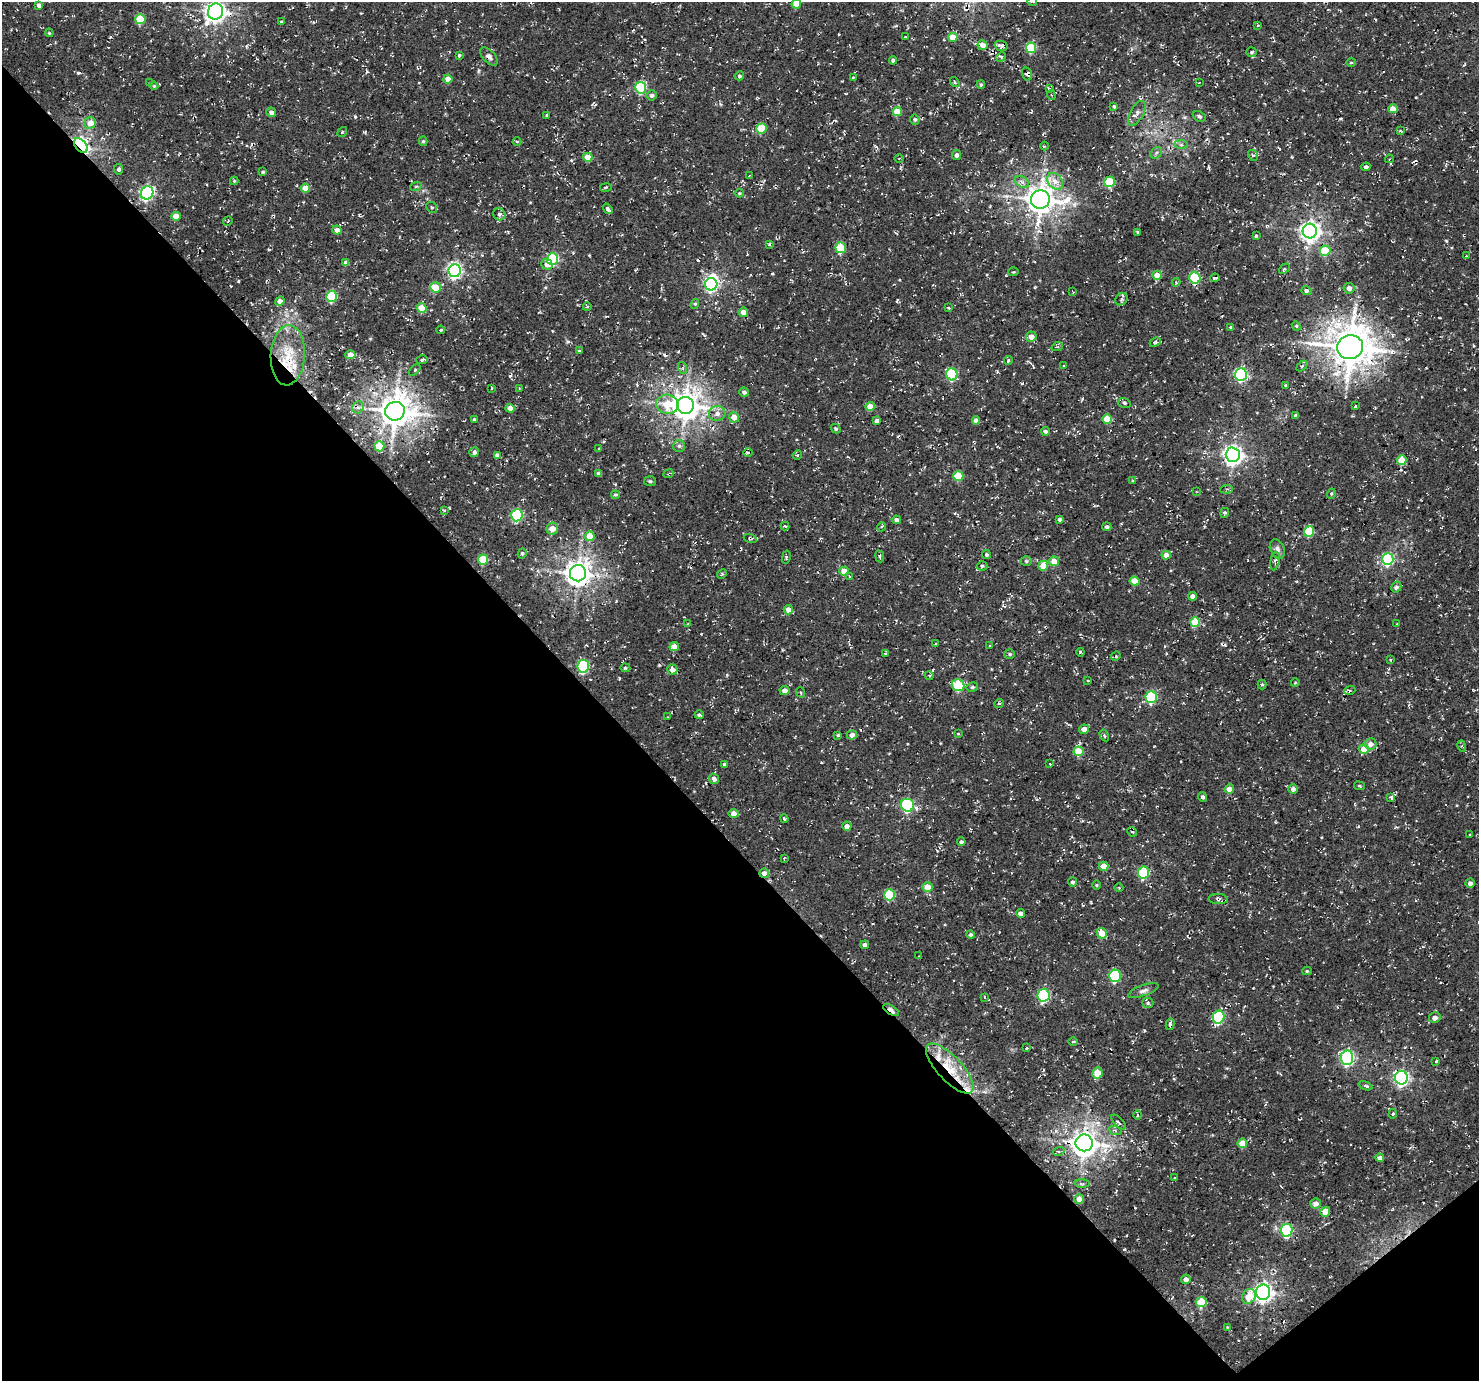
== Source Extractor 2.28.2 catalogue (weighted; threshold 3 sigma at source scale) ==
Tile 14 of 4 x 4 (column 2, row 4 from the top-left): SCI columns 1574-3050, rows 314-1692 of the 6095 x 6076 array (HDU 1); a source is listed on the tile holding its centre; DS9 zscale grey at full resolution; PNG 1481 x 1383 px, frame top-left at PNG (2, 2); each listed source drawn as its Kron ellipse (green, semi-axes under 4 px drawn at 4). Shown black and unused: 41% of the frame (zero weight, under 3 of 4 exposures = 8% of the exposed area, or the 3 px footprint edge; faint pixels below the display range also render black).
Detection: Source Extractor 2.28.2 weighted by HDU 2 'WHT'; one run over the whole footprint, this tile lists its part. Background 5.15e-04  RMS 0.0023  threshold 0.0104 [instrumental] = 3 sigma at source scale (4.5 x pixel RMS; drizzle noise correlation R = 1.50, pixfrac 1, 0.0396/0.0396 arcsec/px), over >= 5 px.
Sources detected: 308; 1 inside a brighter object's white glare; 4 cosmic-ray / hot-pixel residue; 2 long thin detections or spike segments (spike, bleed or trail) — neither listed nor drawn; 2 inside a brighter listed object's ellipse — not listed separately; the other 299 listed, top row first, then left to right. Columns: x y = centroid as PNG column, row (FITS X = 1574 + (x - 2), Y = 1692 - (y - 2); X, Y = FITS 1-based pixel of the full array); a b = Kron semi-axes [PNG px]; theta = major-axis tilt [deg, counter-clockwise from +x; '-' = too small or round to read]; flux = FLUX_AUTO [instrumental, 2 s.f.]
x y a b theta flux
1032 2 5 2 - 0.22
796 4 4 4 - 3.9
39 5 4 4 - 0.86
215 12 8 7 - 150
140 19 5 5 - 8.8
281 21 4 2 - 0.21
1258 25 3 3 - 0.26
49 33 4 3 - 0.24
905 37 3 2 - 0.17
953 37 4 4 - 4
983 45 5 5 - 1.9
1001 46 6 5 - 0.8
1031 48 5 5 - 11
1252 52 5 4 - 0.32
459 55 3 3 - 0.32
489 57 11 6 -47 0.88
1001 57 5 4 - 0.44
893 60 4 4 - 0.69
1351 62 5 4 - 0.34
1027 74 7 5 -75 0.67
739 76 5 4 - 0.44
853 78 4 3 - 0.24
448 79 4 4 - 2.6
955 82 5 4 - 0.34
149 83 3 3 - 0.14
1199 83 3 2 - 0.13
981 85 4 3 - 0.32
154 86 4 4 - 0.27
641 88 6 5 - 18
1049 88 4 4 - 0.4
652 95 5 5 - 0.67
1051 95 4 4 - 0.3
1114 106 4 4 - 0.39
1393 109 4 4 - 2.9
271 112 5 4 - 0.98
897 112 5 4 - 4.7
1137 113 14 6 61 1.2
547 115 3 3 - 0.31
1199 116 7 5 -28 0.45
915 120 5 4 - 0.5
90 123 6 5 - 2.7
761 129 5 5 - 8
1400 130 4 3 - 0.28
342 132 5 3 - 0.2
423 141 5 4 - 0.34
517 141 4 3 - 0.21
81 145 8 5 -48 79
1181 145 7 4 -1 0.51
1044 146 4 3 - 0.29
1156 153 6 5 - 0.47
957 155 5 4 - 0.88
1253 155 6 5 - 0.49
588 157 4 4 - 3.8
899 159 4 3 - 0.22
1389 159 4 3 - 0.2
1366 167 4 4 - 0.62
119 169 5 4 - 0.63
263 172 4 4 - 0.36
749 176 3 2 - 0.18
234 181 4 4 - 0.26
1055 181 9 7 -49 1.7
1022 182 8 5 -33 0.79
1110 182 5 5 - 11
416 186 6 3 19 0.29
606 187 6 3 10 0.32
305 188 4 4 - 3.3
147 193 7 6 - 47
739 193 4 3 - 0.23
1040 199 9 9 - 340
432 207 6 5 - 0.38
608 209 6 3 -51 0.69
499 214 6 5 - 0.7
176 216 5 4 - 2.8
228 221 5 3 - 0.23
337 230 4 4 - 1.4
1310 231 7 7 - 150
1138 232 3 3 - 0.33
1256 236 3 3 - 0.44
769 244 3 3 - 0.33
841 248 5 5 - 10
1325 251 5 5 - 7.3
1467 256 4 2 - 0.18
552 259 6 5 - 29
346 263 4 4 - 1.5
547 264 5 5 - 2
1284 269 6 3 43 0.25
454 271 6 6 - 61
1013 272 5 3 - 0.25
1157 275 5 4 - 2.5
1195 278 6 5 - 17
1215 278 5 2 - 0.45
1176 282 4 4 - 0.26
711 284 6 6 - 47
435 287 5 5 - 4.7
1349 288 5 5 - 1.1
1306 291 5 4 - 0.6
1073 292 3 2 - 0.15
332 296 5 5 - 14
1121 299 7 5 46 0.59
280 301 5 4 - 1.8
695 304 5 4 - 0.38
587 307 4 3 - 0.2
422 308 5 5 - 5.7
949 308 4 3 - 0.35
743 312 4 4 - 1.8
1296 326 5 4 - 0.29
1231 327 3 3 - 0.26
441 330 4 3 - 0.28
1031 337 5 5 - 1.6
1155 342 6 4 23 0.4
1057 347 6 3 18 0.32
1350 347 13 12 - 650
579 351 4 4 - 0.3
288 355 30 17 87 7.8
350 355 5 4 - 2.2
422 360 6 4 11 0.39
1008 361 4 3 - 0.36
1064 366 4 4 - 0.21
1302 366 6 4 43 0.37
683 368 6 4 -70 0.37
415 370 7 3 45 0.26
952 374 6 5 - 19
1241 374 6 6 - 37
1285 386 4 4 - 0.33
492 388 3 2 - 0.21
519 389 4 2 - 0.18
744 392 5 4 - 0.67
1124 403 6 5 - 0.5
667 404 11 9 -12 5.7
685 405 8 8 - 340
870 406 4 4 - 2.9
1355 406 4 3 - 0.23
358 407 6 5 - 0.56
510 408 4 4 - 2.3
395 411 10 9 - 450
717 414 8 7 - 1.2
1296 415 4 3 - 0.6
734 417 5 5 - 2.8
474 419 3 3 - 0.4
1107 419 5 4 - 4.9
976 420 4 4 - 1.2
877 421 4 4 - 1.3
836 428 5 4 - 0.34
1045 431 4 4 - 0.54
379 446 5 5 - 5.5
679 446 6 6 - 0.57
599 449 3 3 - 0.27
474 452 5 4 - 0.62
748 452 4 3 - 0.26
497 455 4 4 - 0.89
798 455 5 3 - 0.21
1233 455 7 7 - 120
1402 460 5 5 - 4.9
599 473 4 3 - 0.72
668 474 5 4 - 0.38
958 476 5 5 - 7.2
650 481 6 5 - 0.37
1132 481 4 3 - 0.18
1226 489 6 2 6 0.27
1196 492 4 2 - 0.2
1331 494 5 3 - 0.27
615 495 4 4 - 0.47
444 510 3 2 - 0.21
1225 513 5 4 - 0.35
517 515 6 5 - 23
1059 519 4 4 - 0.66
896 520 4 4 - 0.81
785 526 4 4 - 0.36
881 527 5 4 - 0.28
1107 527 4 4 - 0.51
552 529 6 6 - 2.3
1309 531 5 5 - 10
590 536 5 5 - 4
750 538 6 4 -16 0.38
1277 549 10 7 -65 0.91
522 553 5 4 - 0.39
986 555 4 4 - 0.44
1166 555 4 4 - 1.9
880 556 6 3 -82 0.32
786 557 6 3 77 0.34
483 559 5 5 - 7.6
1388 559 6 5 - 23
1026 561 5 4 - 0.43
1054 561 5 5 - 3
1275 561 9 4 80 0.5
982 566 5 4 - 0.4
1043 566 5 5 - 4.1
844 571 5 4 - 4.1
578 573 8 8 - 250
722 574 5 4 - 0.26
849 576 4 2 - 0.19
1135 581 5 4 - 3.8
1396 587 6 4 58 0.63
1193 596 4 4 - 1.3
788 610 5 4 - 2.1
1195 622 5 5 - 6
1397 623 3 2 - 0.15
688 624 3 3 - 0.16
935 644 4 3 - 0.17
990 646 3 2 - 0.28
674 647 5 4 - 2.7
1080 652 4 3 - 0.34
885 653 4 3 - 0.25
1010 654 5 4 - 0.38
1116 656 5 4 - 0.28
1390 660 4 3 - 0.18
583 666 6 5 - 22
625 668 5 4 - 0.32
672 670 5 5 - 1.3
929 675 4 3 - 0.23
1088 681 4 2 - 0.17
1295 683 4 3 - 0.22
1262 684 5 4 - 0.29
958 685 6 5 - 13
972 687 6 4 14 0.41
1350 690 6 4 18 0.38
784 691 5 4 - 1.4
800 692 5 3 - 0.25
1151 697 6 5 - 18
999 703 5 3 - 0.28
699 715 4 3 - 0.44
668 717 2 2 - 0.14
1084 729 5 4 - 1.8
958 734 4 3 - 0.3
838 735 3 3 - 0.26
852 735 5 4 - 1
1104 735 6 3 -58 0.35
1370 744 6 5 - 1.4
1462 746 6 3 -74 0.32
1364 749 5 5 - 3.7
1079 751 5 4 - 5.3
724 764 4 4 - 0.53
1050 764 2 2 - 0.19
714 779 5 5 - 0.95
1359 786 5 3 - 0.27
1229 789 4 4 - 2.2
1293 789 5 4 - 0.92
1203 797 5 4 - 0.61
1391 797 4 2 - 0.27
907 805 7 6 - 29
734 813 5 4 - 1.6
784 819 4 3 - 0.32
847 826 4 4 - 1.5
1132 832 5 4 - 0.31
1469 835 3 2 - 0.2
961 842 4 4 - 0.6
784 858 3 3 - 0.17
1104 866 5 4 - 2.4
764 873 5 4 - 1.2
1144 873 6 5 - 16
1072 882 4 4 - 0.48
1470 883 5 4 - 0.8
1097 885 5 3 - 0.22
928 887 5 4 - 3.8
1119 888 4 3 - 0.19
889 895 5 5 - 13
1218 899 9 5 -3 0.72
1020 913 4 4 - 0.88
1102 933 5 5 - 3.8
970 935 4 4 - 0.78
865 945 4 4 - 0.93
919 956 3 2 - 0.16
1307 971 5 4 - 0.29
1115 976 6 6 - 19
1143 990 16 5 20 0.99
1043 995 6 6 - 27
984 997 3 2 - 0.18
1148 1003 5 5 - 0.41
891 1010 9 4 -33 3.7
1219 1017 6 6 - 24
1435 1018 6 5 - 1.3
1170 1024 6 4 77 0.53
1073 1042 4 3 - 0.27
1027 1048 3 3 - 0.29
1347 1058 7 6 - 43
1436 1061 4 3 - 0.3
950 1068 32 12 -47 8
1097 1073 6 5 - 3.7
1401 1078 7 6 - 63
1365 1086 7 3 -21 0.37
1393 1114 5 4 - 0.31
1137 1115 5 3 - 0.34
1119 1122 9 2 -47 0.41
1115 1130 6 4 -19 0.41
1084 1143 8 8 - 290
1242 1143 5 4 - 4.1
1059 1151 6 4 19 0.39
1380 1158 4 4 - 1.1
1174 1178 4 2 - 0.13
1082 1183 7 3 0 0.34
1079 1199 5 4 - 2.5
1316 1204 5 5 - 1.5
1325 1212 5 4 - 2.8
1287 1230 6 6 - 24
1186 1279 5 4 - 1.3
1263 1292 7 7 - 120
1249 1296 8 6 52 4.4
1201 1302 5 5 - 7.4
1227 1327 4 3 - 0.17
Overlapping masked pixels (flux is a lower limit): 12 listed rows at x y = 1027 74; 81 145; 1310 231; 1350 347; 288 355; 750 538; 764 873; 1218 899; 891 1010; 950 1068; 1401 1078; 1084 1143
Isophote crosses this tile's border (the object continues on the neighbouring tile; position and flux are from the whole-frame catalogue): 3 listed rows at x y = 1032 2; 796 4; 215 12
Unlisted compact peaks at least as high as the median listed source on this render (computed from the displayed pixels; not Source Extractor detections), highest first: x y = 355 117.